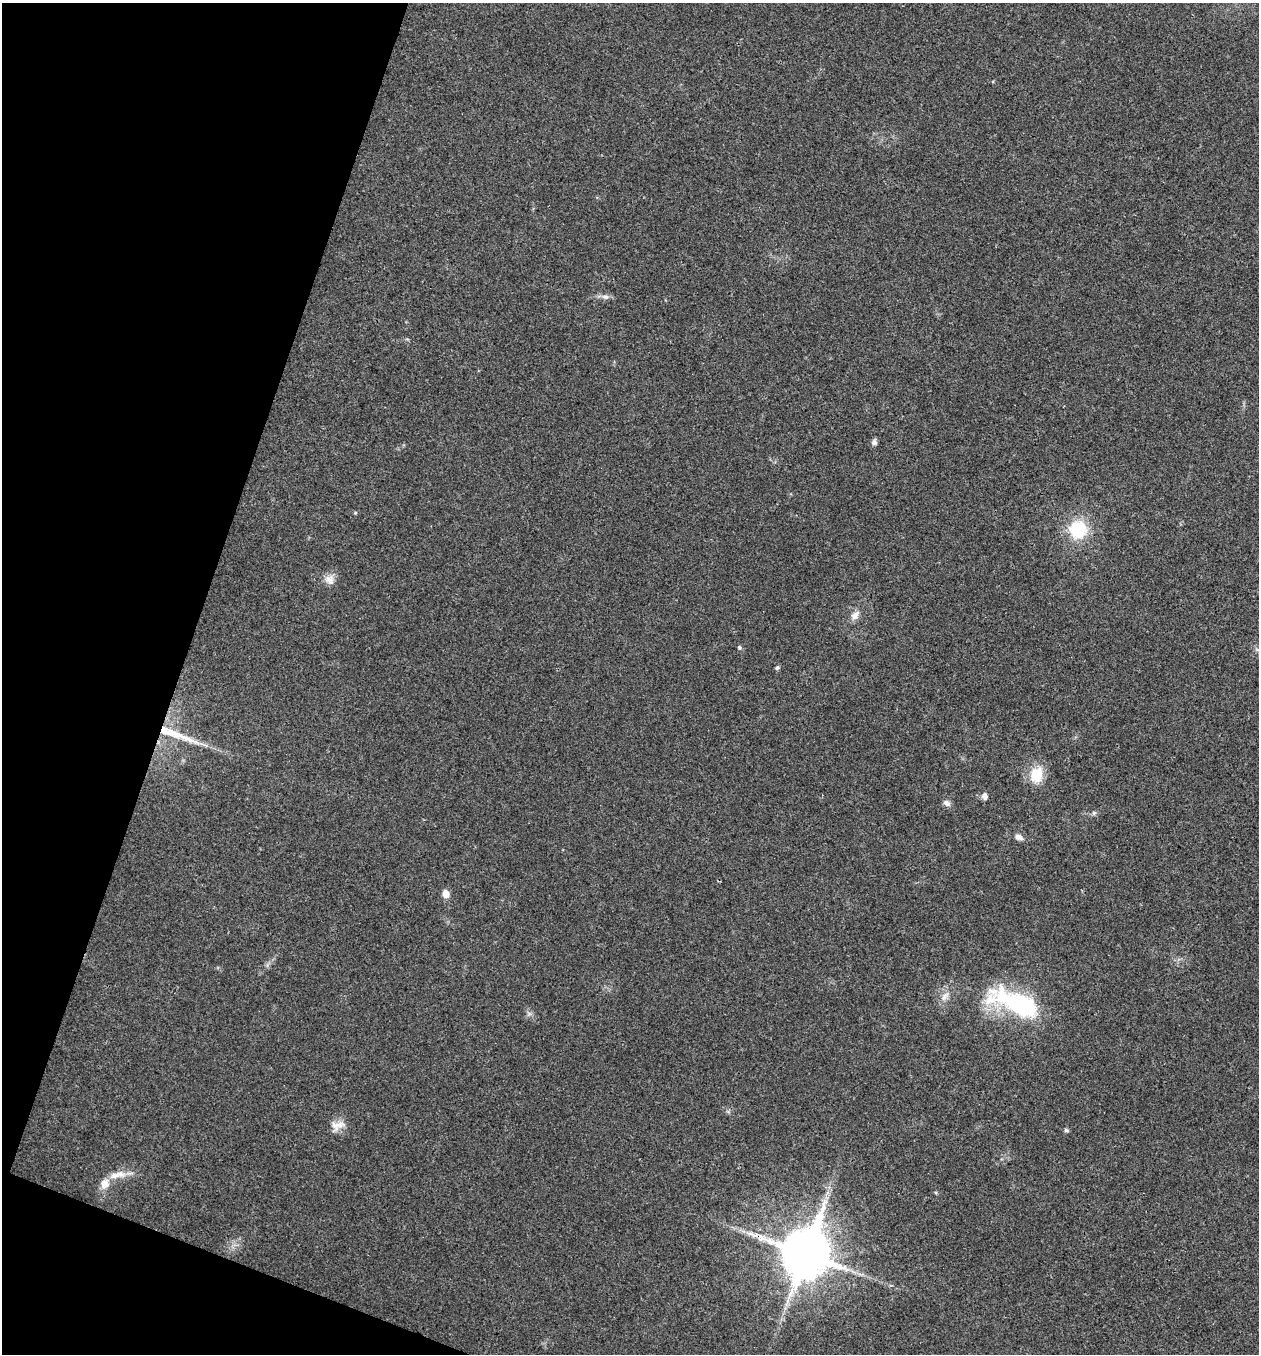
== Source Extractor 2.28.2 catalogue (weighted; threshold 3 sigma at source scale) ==
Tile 9 of 4 x 4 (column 1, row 3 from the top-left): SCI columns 136-1392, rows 1358-2709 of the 5432 x 5416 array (HDU 1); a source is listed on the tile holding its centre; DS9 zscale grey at full resolution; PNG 1261 x 1356 px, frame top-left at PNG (2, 3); no overlay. Shown black and unused: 17% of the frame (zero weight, under 3 of 4 exposures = <1% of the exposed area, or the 3 px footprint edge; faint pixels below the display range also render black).
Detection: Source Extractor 2.28.2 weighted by HDU 2 'WHT'; one run over the whole footprint, this tile lists its part. Background 0.0239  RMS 0.0041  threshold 0.0185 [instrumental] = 3 sigma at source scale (4.5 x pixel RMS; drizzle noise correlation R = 1.50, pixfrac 1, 0.05/0.05 arcsec/px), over >= 5 px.
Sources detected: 24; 4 inside a brighter listed object's ellipse — not listed separately; the other 20 listed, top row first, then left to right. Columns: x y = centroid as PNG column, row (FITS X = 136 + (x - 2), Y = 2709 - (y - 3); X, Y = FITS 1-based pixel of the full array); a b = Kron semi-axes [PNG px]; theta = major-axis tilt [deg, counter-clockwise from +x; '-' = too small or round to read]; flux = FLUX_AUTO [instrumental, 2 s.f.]
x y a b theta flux
605 297 8 6 -1 1.4
874 442 7 7 - 1.2
1078 529 19 19 - 18
330 580 13 11 -55 3.1
855 615 12 8 51 2.9
739 648 6 5 - 0.64
777 668 5 5 - 0.58
175 734 36 9 -21 9.9
1037 775 21 17 83 8.9
984 796 8 7 - 1.5
947 803 10 6 -33 1.7
1094 813 5 5 - 0.7
1018 837 11 7 -24 2
446 894 9 7 -84 2.9
945 996 16 6 53 2.5
1021 1005 45 17 -22 61
337 1125 21 10 11 4
1066 1130 5 5 - 0.8
115 1175 16 8 16 4.1
805 1253 18 15 69 1600
Overlapping masked pixels (flux is a lower limit): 1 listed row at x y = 805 1253